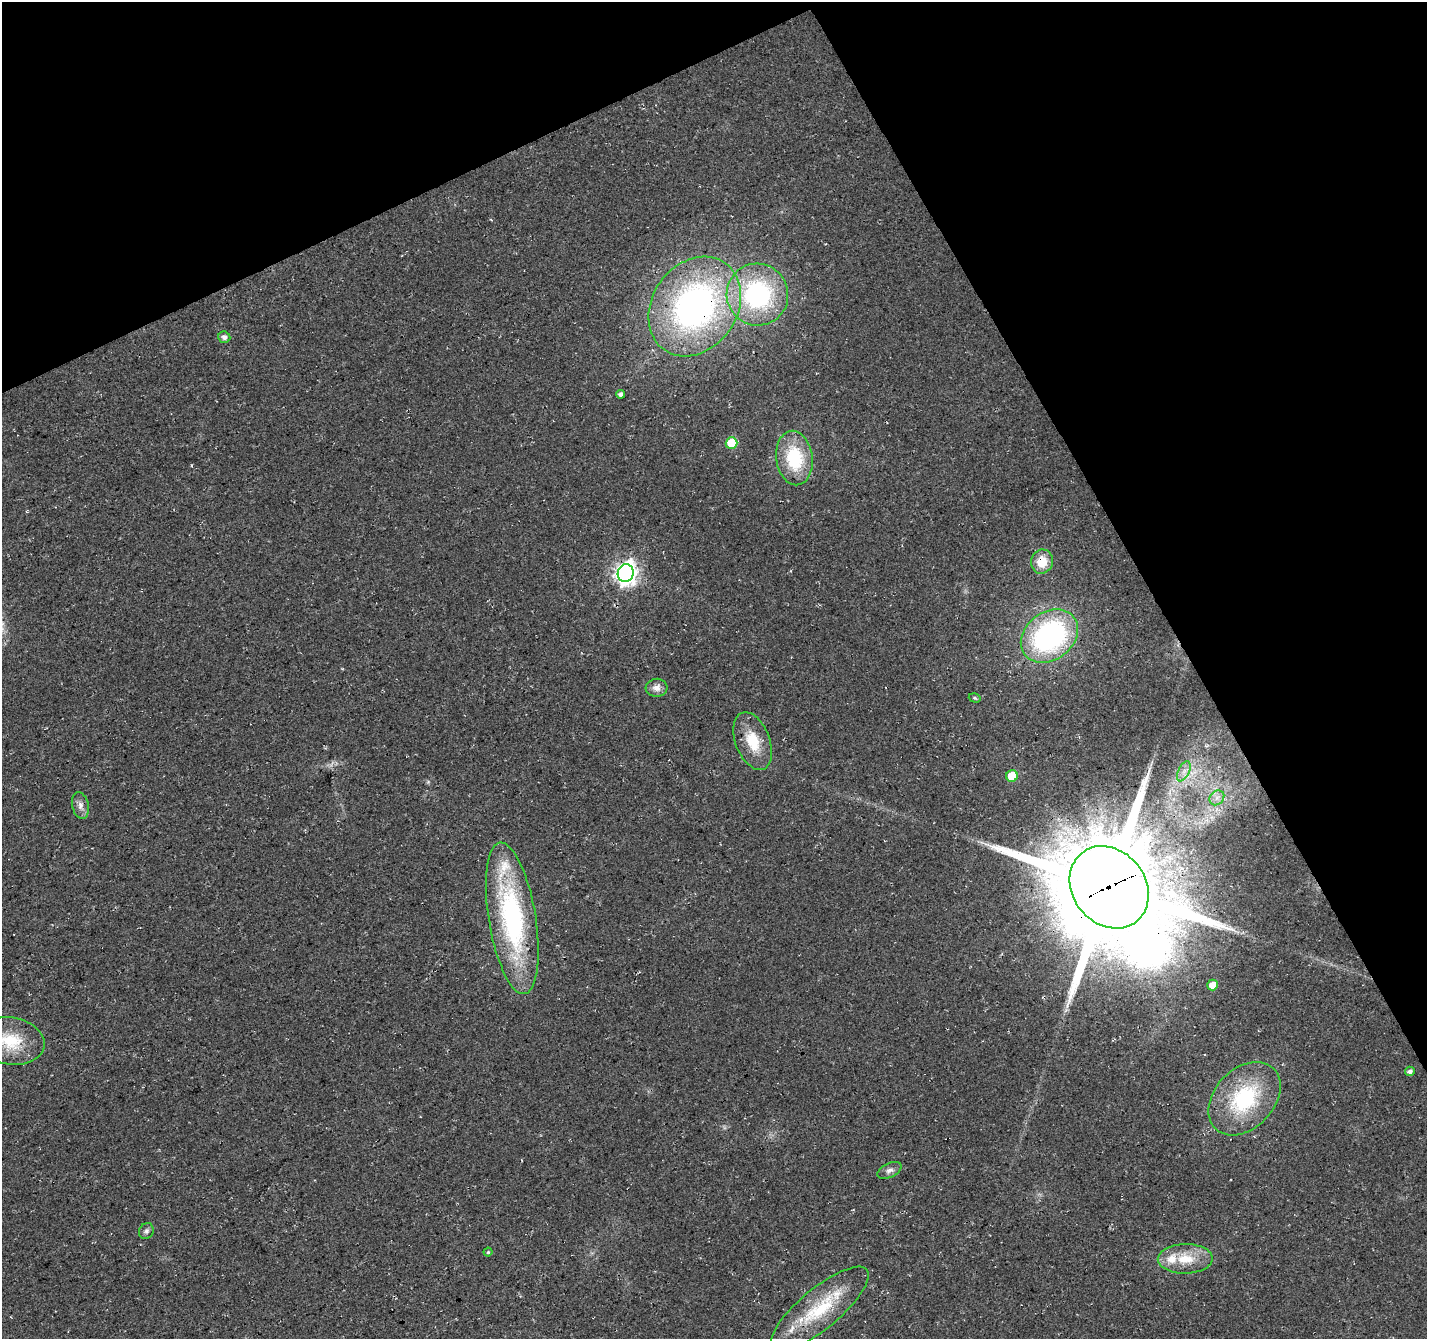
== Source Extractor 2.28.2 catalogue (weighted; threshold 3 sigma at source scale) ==
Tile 3 of 4 x 4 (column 3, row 1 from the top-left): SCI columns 2900-4324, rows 4137-5473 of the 5804 x 5658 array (HDU 1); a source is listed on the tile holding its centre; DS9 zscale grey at full resolution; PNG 1429 x 1341 px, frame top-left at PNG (2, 2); each listed source drawn as its Kron ellipse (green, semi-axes under 4 px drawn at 4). Shown black and unused: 26% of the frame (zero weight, under 3 of 4 exposures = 5% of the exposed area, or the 3 px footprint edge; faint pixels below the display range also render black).
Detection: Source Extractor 2.28.2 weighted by HDU 2 'WHT'; one run over the whole footprint, this tile lists its part. Background 0.0307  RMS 0.0082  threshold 0.0368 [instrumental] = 3 sigma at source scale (4.5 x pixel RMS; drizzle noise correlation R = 1.50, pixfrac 1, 0.0396/0.0396 arcsec/px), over >= 5 px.
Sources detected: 31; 4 inside a brighter listed object's ellipse — not listed separately; the other 27 listed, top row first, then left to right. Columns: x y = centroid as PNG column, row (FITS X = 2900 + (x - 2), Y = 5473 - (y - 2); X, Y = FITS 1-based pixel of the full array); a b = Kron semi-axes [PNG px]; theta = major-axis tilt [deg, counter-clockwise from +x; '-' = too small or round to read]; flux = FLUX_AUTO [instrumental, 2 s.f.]
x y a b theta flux
757 295 31 30 - 120
695 306 53 42 55 290
224 337 6 5 - 3.3
621 394 4 4 - 3.3
731 443 6 6 - 27
794 458 27 18 -82 48
1042 562 12 11 - 16
626 573 9 8 - 520
1049 636 31 24 38 170
657 688 11 9 4 5.3
975 698 6 4 -18 1.2
753 741 30 17 -69 25
1184 771 11 5 63 4.6
1012 776 6 5 - 23
1217 798 8 6 45 4.1
80 806 13 8 -78 5.2
1109 887 44 36 -51 19000
512 918 77 23 -81 160
1213 985 5 5 - 9.3
10 1041 34 23 -9 39
1410 1071 5 4 - 3.7
1244 1099 42 30 47 74
889 1170 13 7 25 4
146 1231 8 7 - 2.5
488 1252 4 4 - 1.1
1185 1259 27 15 1 23
820 1309 61 20 40 54
Overlapping masked pixels (flux is a lower limit): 4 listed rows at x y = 695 306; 1042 562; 626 573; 1109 887
Isophote crosses this tile's border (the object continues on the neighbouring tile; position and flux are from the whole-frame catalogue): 1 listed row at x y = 10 1041